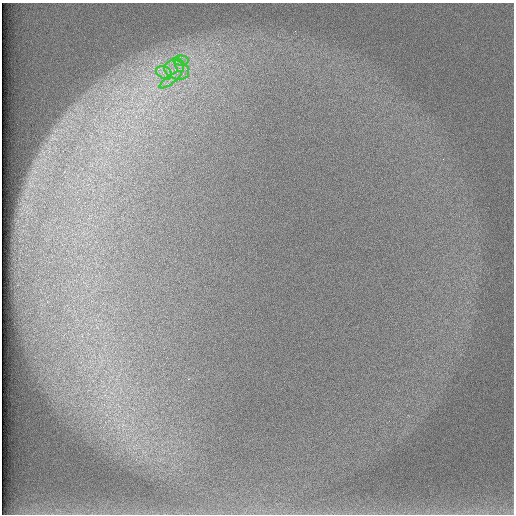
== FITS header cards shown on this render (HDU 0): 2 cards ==
NAXIS1  =                  512 /
NAXIS2  =                  512 /

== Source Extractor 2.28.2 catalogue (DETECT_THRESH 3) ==
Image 512 x 512 px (HDU 0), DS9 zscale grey, 1 PNG px = 1 image px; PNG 516 x 516 px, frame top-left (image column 1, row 512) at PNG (2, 3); each listed source drawn as its Kron ellipse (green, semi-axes under 4 px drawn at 4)
Background 97.3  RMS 2.9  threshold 8.7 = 3 sigma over >= 5 px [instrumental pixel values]
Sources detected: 5; all 5 listed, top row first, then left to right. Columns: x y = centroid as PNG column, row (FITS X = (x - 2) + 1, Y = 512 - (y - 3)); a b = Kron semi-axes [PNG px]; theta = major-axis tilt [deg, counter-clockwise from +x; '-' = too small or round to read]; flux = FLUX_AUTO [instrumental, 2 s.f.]
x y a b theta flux
181 61 7 5 -1 720
179 65 7 4 -72 510
177 70 13 9 -19 2400
164 73 8 6 -31 1100
171 80 13 4 36 1100